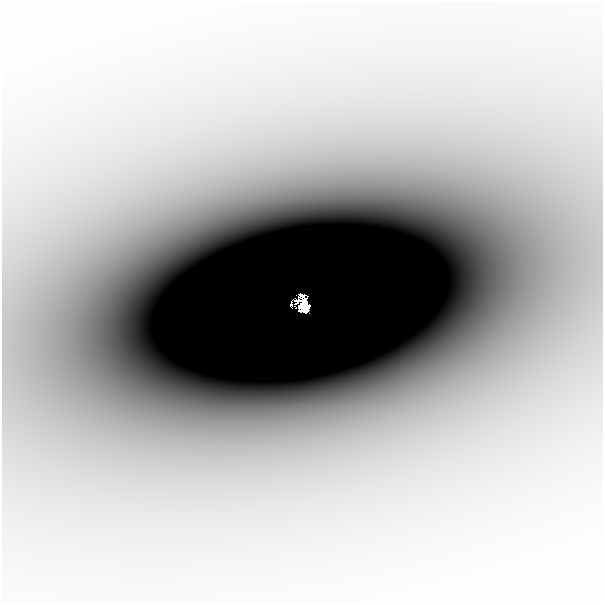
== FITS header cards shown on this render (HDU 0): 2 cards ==
NAXIS1  =                  601
NAXIS2  =                  601

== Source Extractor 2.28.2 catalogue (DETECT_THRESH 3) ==
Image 601 x 601 px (HDU 0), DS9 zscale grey, 1 PNG px = 1 image px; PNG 605 x 605 px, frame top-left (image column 1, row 601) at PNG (2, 2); no overlay
Background -4.96e-05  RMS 1.0e-05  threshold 3.01e-05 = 3 sigma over >= 5 px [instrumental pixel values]
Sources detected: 4; all 4 listed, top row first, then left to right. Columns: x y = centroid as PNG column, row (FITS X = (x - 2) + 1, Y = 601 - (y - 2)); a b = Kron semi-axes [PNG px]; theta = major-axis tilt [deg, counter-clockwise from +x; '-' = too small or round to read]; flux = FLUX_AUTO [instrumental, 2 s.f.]
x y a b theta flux
271 221 41 19 6 0.06
297 301 5 3 - 0.11
291 304 2 2 - 0.028
304 306 15 8 -78 1.4